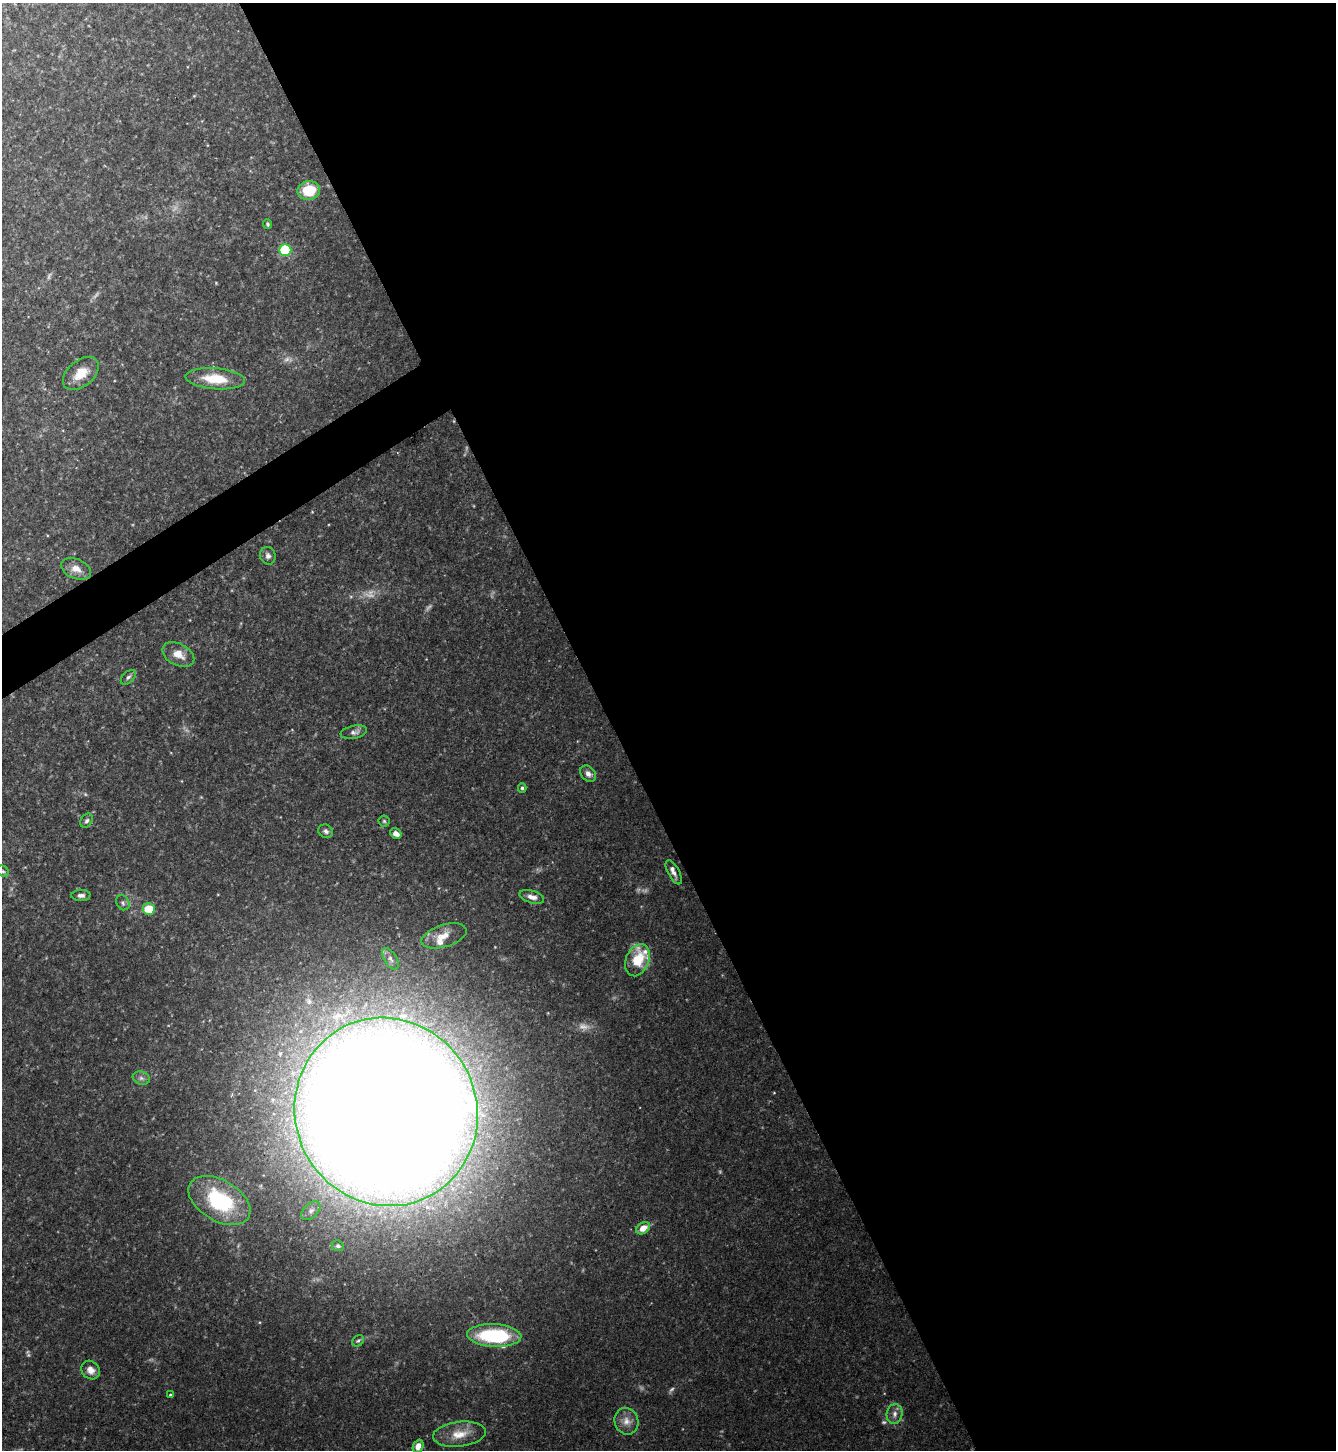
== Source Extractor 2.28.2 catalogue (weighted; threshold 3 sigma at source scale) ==
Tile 8 of 4 x 4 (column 4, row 2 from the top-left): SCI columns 4160-5493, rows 2897-4344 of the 5786 x 5793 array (HDU 1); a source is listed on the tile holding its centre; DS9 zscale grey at full resolution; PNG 1338 x 1452 px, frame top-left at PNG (2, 3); each listed source drawn as its Kron ellipse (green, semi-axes under 4 px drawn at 4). Shown black and unused: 56% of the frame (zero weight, under 2 of 3 exposures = <1% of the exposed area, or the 3 px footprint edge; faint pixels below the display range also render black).
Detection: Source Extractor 2.28.2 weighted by HDU 2 'WHT'; one run over the whole footprint, this tile lists its part. Background 0.113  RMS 0.0063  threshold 0.0283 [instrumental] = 3 sigma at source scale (4.5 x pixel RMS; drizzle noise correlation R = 1.50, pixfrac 1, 0.05/0.05 arcsec/px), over >= 5 px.
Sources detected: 49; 6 too faint to see at this stretch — neither listed nor drawn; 4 inside a brighter listed object's ellipse — not listed separately; the other 39 listed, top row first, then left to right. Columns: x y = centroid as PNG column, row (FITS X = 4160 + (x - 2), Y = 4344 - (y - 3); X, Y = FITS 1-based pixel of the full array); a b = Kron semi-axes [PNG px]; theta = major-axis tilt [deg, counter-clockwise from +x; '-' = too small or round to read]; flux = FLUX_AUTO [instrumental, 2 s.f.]
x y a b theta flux
309 190 11 9 9 17
267 224 5 3 - 0.94
285 250 6 6 - 25
81 373 21 13 40 10
215 379 30 10 -5 17
268 556 9 7 -70 2.3
76 569 16 10 -23 5.6
178 654 17 10 -28 7.1
128 677 9 5 44 1.6
354 732 13 6 12 2.5
588 774 9 7 -46 2.8
522 788 4 4 - 1.1
87 821 7 5 55 1.5
384 821 5 5 - 0.95
326 831 7 6 - 1.7
396 834 6 4 -30 3.7
3 871 6 5 - 1.1
674 872 13 5 -61 2.5
81 895 10 5 1 2
532 897 13 6 -16 3.8
123 903 8 6 -59 1.7
149 909 6 6 - 15
444 936 23 11 17 7.7
390 959 12 6 -59 2.6
637 960 17 11 68 21
141 1078 9 6 -15 2.1
386 1112 95 91 -64 3400
219 1201 34 20 -30 50
311 1211 11 7 45 2.9
643 1228 7 5 34 6
338 1246 6 5 - 1.3
494 1336 27 11 -3 50
358 1341 6 5 - 1.1
91 1370 10 8 -44 3.9
170 1395 4 3 - 1.1
895 1414 10 8 78 3.3
626 1421 13 12 - 5.8
459 1434 26 12 6 11
418 1446 7 5 66 4.7